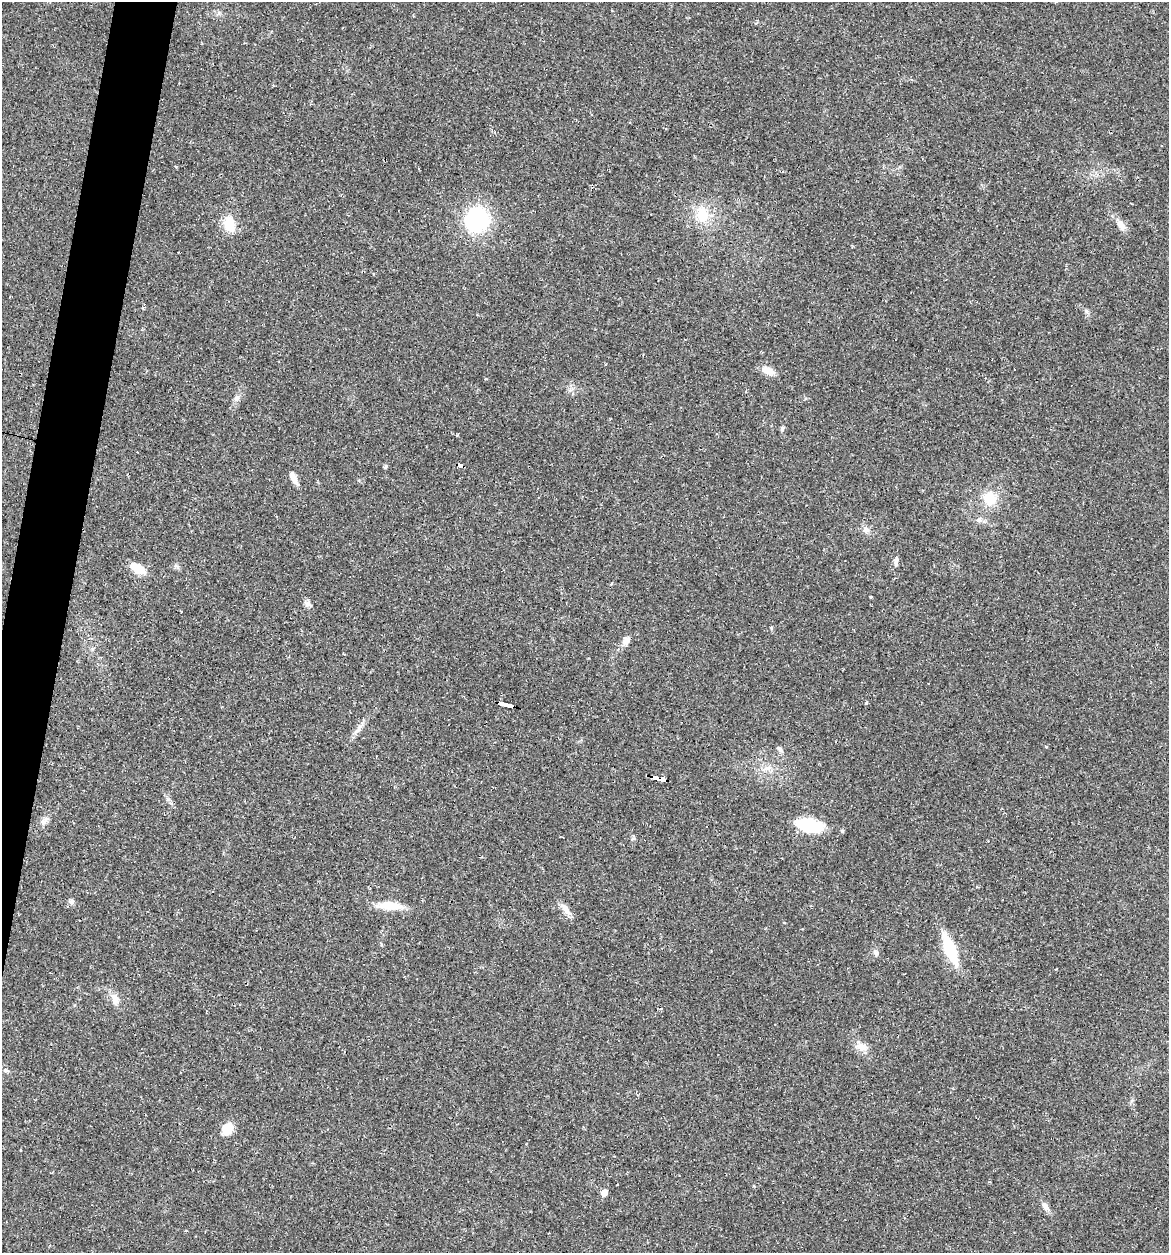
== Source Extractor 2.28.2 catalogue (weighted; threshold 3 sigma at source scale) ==
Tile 7 of 4 x 4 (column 3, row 2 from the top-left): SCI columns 2611-3777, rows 2576-3826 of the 5079 x 5086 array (HDU 1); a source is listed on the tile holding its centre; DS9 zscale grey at full resolution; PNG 1171 x 1255 px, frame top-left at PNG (2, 2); no overlay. Shown black and unused: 3% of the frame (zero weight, under 2 of 3 exposures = <1% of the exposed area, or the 3 px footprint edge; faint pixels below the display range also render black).
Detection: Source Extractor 2.28.2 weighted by HDU 2 'WHT'; one run over the whole footprint, this tile lists its part. Background 0.0227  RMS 0.0044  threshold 0.0197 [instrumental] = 3 sigma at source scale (4.5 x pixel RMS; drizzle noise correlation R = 1.50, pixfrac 1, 0.05/0.05 arcsec/px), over >= 5 px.
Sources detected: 37; all 37 listed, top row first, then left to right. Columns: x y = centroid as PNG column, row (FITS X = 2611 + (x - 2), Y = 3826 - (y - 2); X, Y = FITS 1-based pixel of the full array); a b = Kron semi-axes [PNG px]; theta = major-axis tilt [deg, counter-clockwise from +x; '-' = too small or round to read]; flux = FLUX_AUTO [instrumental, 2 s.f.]
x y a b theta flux
413 16 3 2 - 0.37
702 214 23 16 -61 9.9
477 219 21 20 - 45
229 224 22 13 -75 8.1
1121 225 16 8 -57 3.4
1015 369 3 3 - 9.6
768 371 18 9 -25 3.4
237 398 9 7 48 1.6
782 428 7 4 64 0.74
460 465 5 4 - 37
385 467 5 4 - 0.61
294 478 17 6 -64 2.8
990 498 16 14 -86 9
866 530 9 7 -58 1.8
896 561 12 5 87 1.6
138 569 17 9 -31 7
870 597 3 3 - 1.1
307 603 10 6 -19 1.3
626 640 9 7 63 2.6
866 703 4 3 - 0.52
505 704 15 3 -14 160
359 728 14 3 60 1.6
779 749 9 5 -26 1
658 778 13 4 -15 130
43 822 9 7 8 1.7
809 825 30 12 -13 21
71 901 7 7 - 1.6
389 905 28 10 -4 8.1
566 909 18 7 -55 2.9
950 949 25 9 -68 24
876 953 8 6 -70 1.2
115 999 15 9 -67 3.3
862 1047 16 10 -20 3.8
5 1070 6 4 -89 0.69
227 1129 15 11 50 6
604 1193 5 5 - 3.5
1045 1206 12 7 -50 2.1
Overlapping masked pixels (flux is a lower limit): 3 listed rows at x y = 460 465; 505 704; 658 778
Unlisted compact peaks at least as high as the median listed source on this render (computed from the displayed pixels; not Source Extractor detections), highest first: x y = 842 831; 1086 311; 771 628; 633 838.